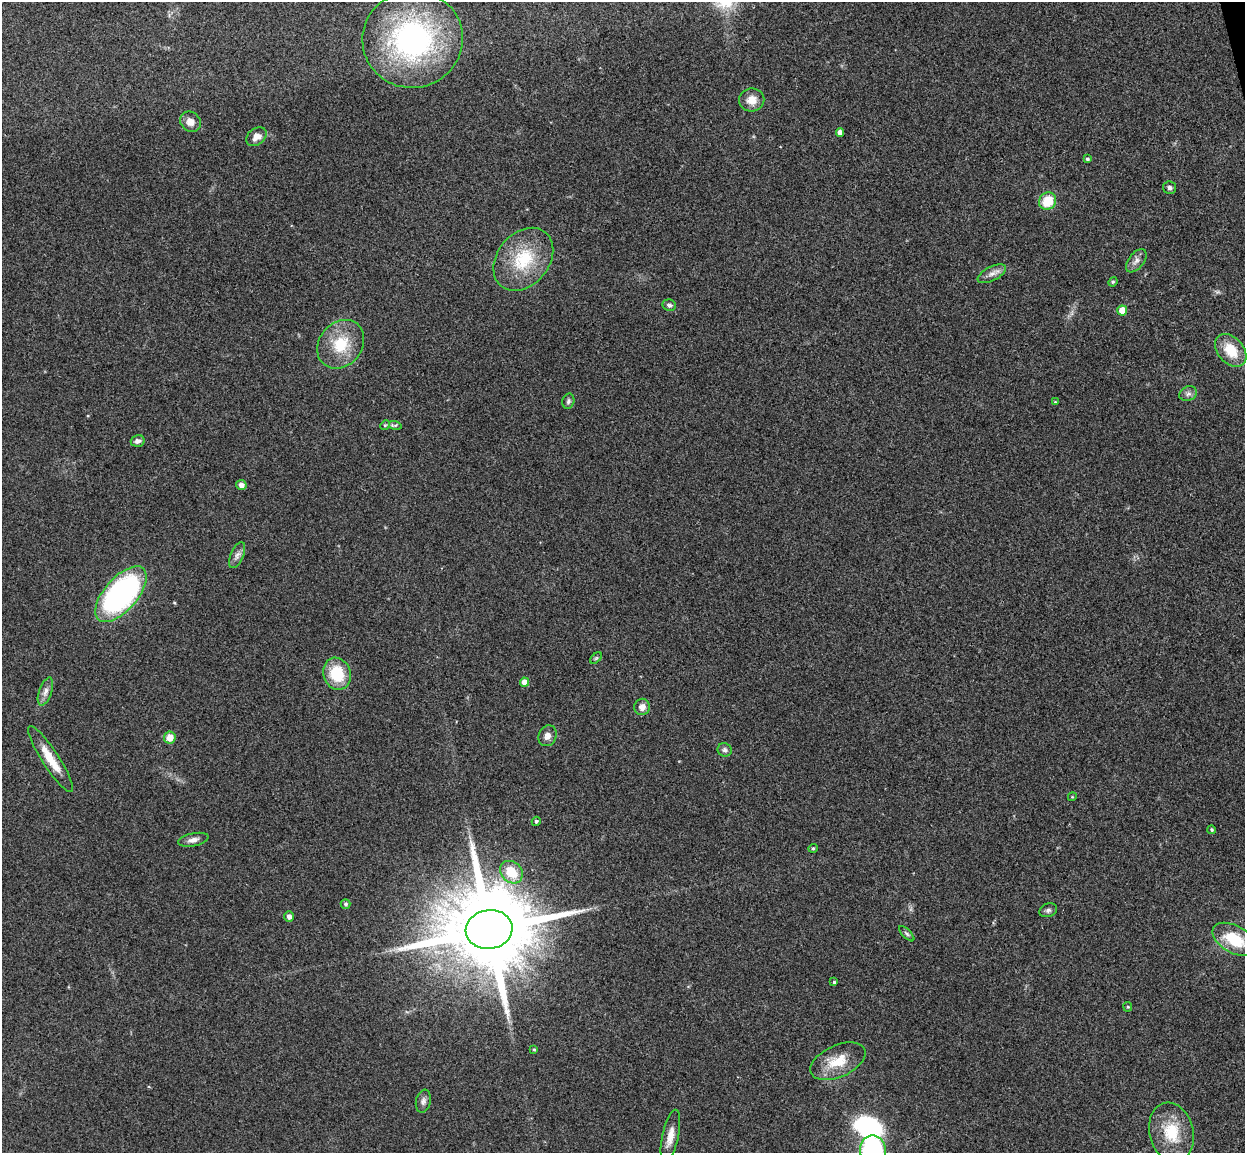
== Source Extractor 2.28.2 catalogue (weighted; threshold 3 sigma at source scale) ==
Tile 10 of 4 x 4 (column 2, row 3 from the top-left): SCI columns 1301-2543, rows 1305-2455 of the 5085 x 5029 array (HDU 1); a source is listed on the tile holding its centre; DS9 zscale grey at full resolution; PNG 1247 x 1155 px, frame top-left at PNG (2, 2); each listed source drawn as its Kron ellipse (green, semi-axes under 4 px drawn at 4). Shown black and unused: <1% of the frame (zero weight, under 3 of 4 exposures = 5% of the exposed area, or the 3 px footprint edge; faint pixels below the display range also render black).
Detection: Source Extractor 2.28.2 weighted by HDU 2 'WHT'; one run over the whole footprint, this tile lists its part. Background 0.0705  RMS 0.0076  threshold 0.0343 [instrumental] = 3 sigma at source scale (4.5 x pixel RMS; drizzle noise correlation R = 1.50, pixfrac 1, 0.05/0.05 arcsec/px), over >= 5 px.
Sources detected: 55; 1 inside a brighter object's white glare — neither listed nor drawn; the other 54 listed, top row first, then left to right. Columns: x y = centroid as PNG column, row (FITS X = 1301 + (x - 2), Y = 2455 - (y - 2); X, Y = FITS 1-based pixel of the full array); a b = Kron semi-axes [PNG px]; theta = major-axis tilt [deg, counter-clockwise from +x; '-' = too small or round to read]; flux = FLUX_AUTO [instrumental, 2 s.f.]
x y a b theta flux
413 39 50 48 13 170
752 100 12 11 - 8.6
190 122 11 9 -41 5.9
840 132 4 4 - 4.8
256 137 11 8 39 5.9
1087 159 3 3 - 1.4
1170 188 7 6 - 2
1048 201 9 8 - 19
523 259 35 26 50 38
1136 261 13 7 52 3.9
992 274 15 7 27 4.5
1113 282 5 4 - 0.96
669 305 7 6 - 2.2
1122 310 5 5 - 11
341 344 26 21 51 27
1231 350 19 13 -50 19
1188 394 9 7 23 2.7
568 401 7 6 - 1.9
1055 402 4 4 - 0.67
385 425 5 4 - 0.98
395 425 6 4 -15 1.2
138 441 7 5 16 2.7
241 485 5 5 - 3.7
237 555 14 6 67 3.6
121 594 34 16 49 170
596 658 7 4 44 1.2
337 674 16 13 -70 27
525 682 4 4 - 7.7
45 692 15 6 70 4.1
642 707 8 7 - 4.4
547 736 11 9 65 4.5
170 737 6 6 - 9.3
725 750 7 6 - 2.1
50 759 39 8 -57 16
1072 797 4 3 - 0.64
536 821 5 4 - 1.3
1212 830 4 4 - 1.2
193 840 15 6 12 4
813 848 5 4 - 0.88
511 872 12 10 -43 18
346 904 5 4 - 1.4
1048 910 9 6 20 2.2
289 917 5 5 - 3.4
489 930 23 19 9 15000
907 934 10 4 -45 1.5
1234 939 24 13 -30 28
834 982 4 4 - 0.97
1128 1007 5 4 - 0.81
534 1049 4 4 - 0.95
838 1061 29 16 24 19
423 1101 11 7 78 3
1171 1132 30 22 -76 27
670 1136 27 8 78 8
873 1150 15 13 -80 110
Isophote crosses this tile's border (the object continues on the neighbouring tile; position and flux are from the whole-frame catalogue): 1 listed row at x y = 873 1150